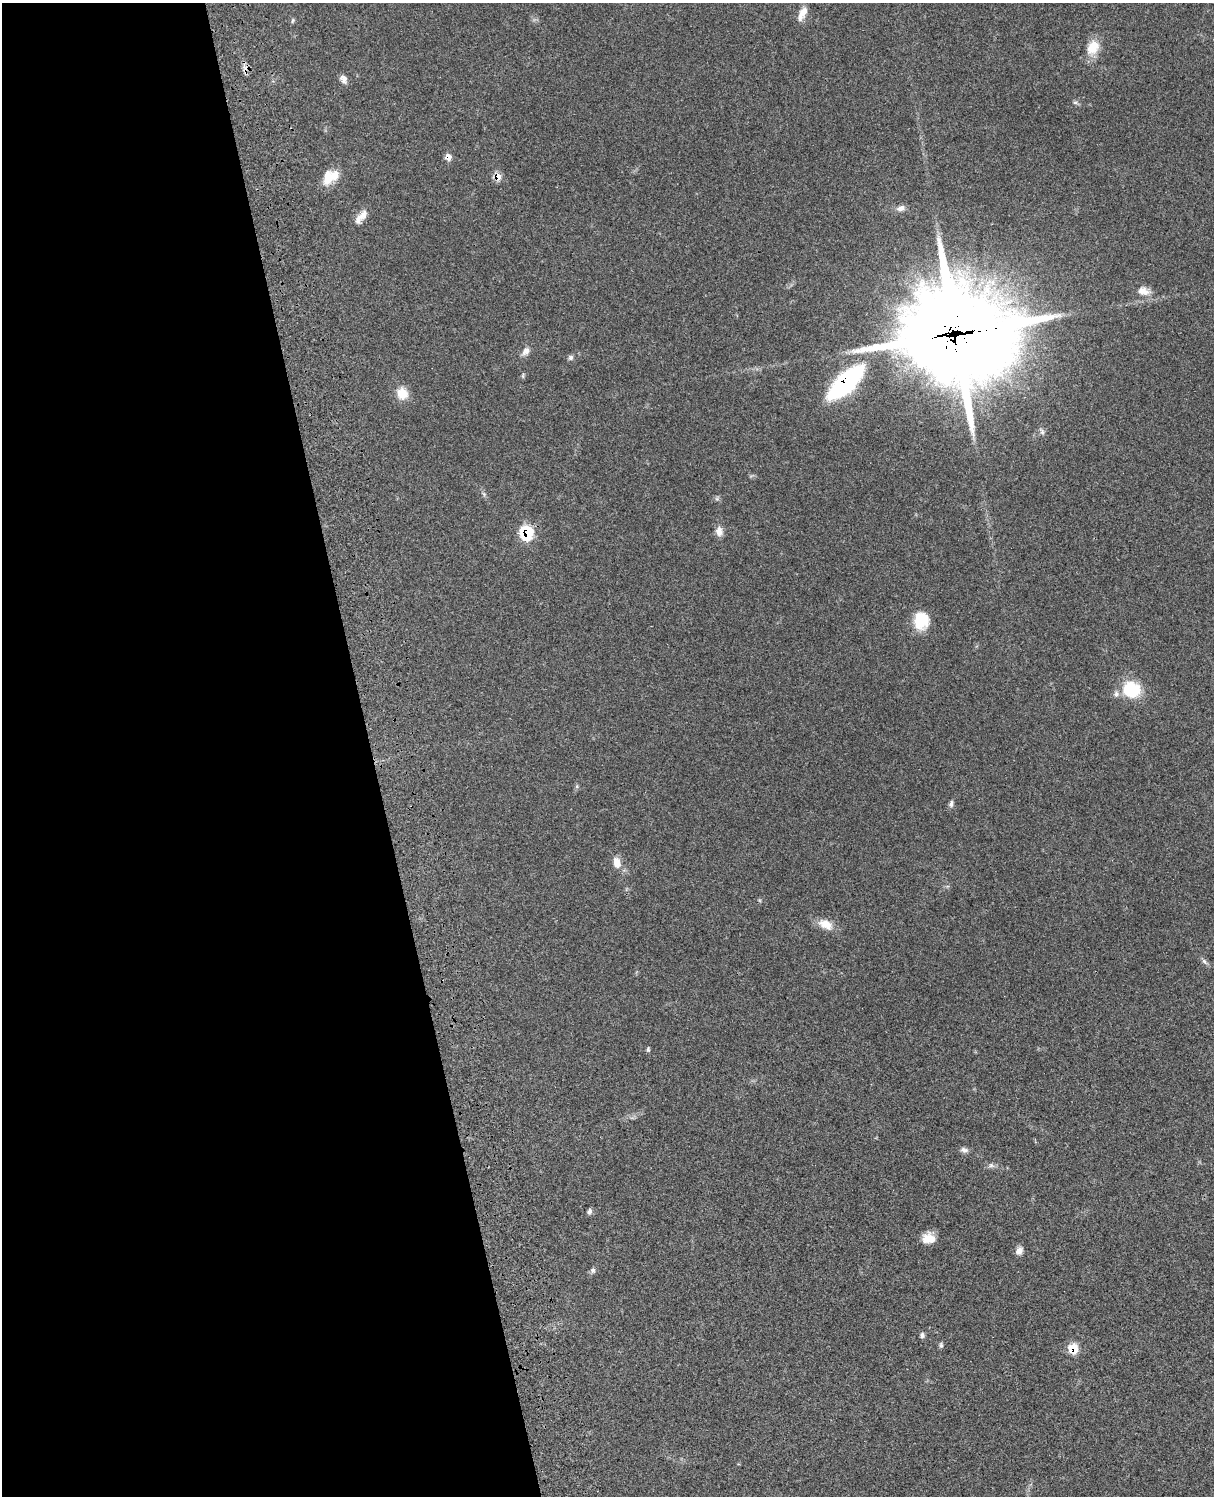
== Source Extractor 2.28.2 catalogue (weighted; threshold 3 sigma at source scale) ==
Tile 5 of 4 x 3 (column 1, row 2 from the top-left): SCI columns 120-1331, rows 1773-3266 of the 5083 x 4923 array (HDU 1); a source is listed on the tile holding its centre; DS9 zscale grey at full resolution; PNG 1216 x 1498 px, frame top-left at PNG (2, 3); no overlay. Shown black and unused: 31% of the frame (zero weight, under 3 of 4 exposures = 6% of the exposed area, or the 3 px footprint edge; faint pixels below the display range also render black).
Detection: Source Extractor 2.28.2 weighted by HDU 2 'WHT'; one run over the whole footprint, this tile lists its part. Background 0.0952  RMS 0.0063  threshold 0.0283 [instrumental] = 3 sigma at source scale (4.5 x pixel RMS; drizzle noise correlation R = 1.50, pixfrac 1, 0.05/0.05 arcsec/px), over >= 5 px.
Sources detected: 39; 3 inside a brighter listed object's ellipse — not listed separately; the other 36 listed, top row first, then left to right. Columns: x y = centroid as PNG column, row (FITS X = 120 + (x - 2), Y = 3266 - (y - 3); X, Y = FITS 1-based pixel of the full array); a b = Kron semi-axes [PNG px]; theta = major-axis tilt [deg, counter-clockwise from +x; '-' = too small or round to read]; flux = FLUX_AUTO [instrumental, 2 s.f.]
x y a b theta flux
802 13 19 8 63 5.7
292 21 8 3 71 0.81
1093 47 21 14 60 11
245 69 15 6 -86 2.8
343 79 10 7 -58 3.1
1075 102 6 4 0 1.1
448 157 8 7 - 3.6
334 175 18 12 48 8.5
497 176 8 7 - 6.1
901 208 12 7 21 2.8
363 214 14 9 64 4.3
1143 291 17 11 -12 5.9
956 334 49 44 -10 5100
525 351 12 8 47 3.5
570 357 7 6 - 1.5
845 382 37 14 43 110
402 393 15 14 - 8.3
484 494 7 4 -71 1.1
719 531 12 8 -85 4.2
526 533 9 8 - 34
921 621 19 17 80 16
1131 689 19 17 -21 25
951 804 11 5 82 1.7
617 862 13 8 -72 6
826 924 20 11 -26 7.9
1204 962 9 6 -51 1.8
648 1049 7 4 -84 0.97
964 1150 10 6 -21 2.2
991 1165 8 5 -28 1.7
589 1211 8 6 64 1.6
928 1238 15 11 -1 7.8
1019 1251 9 7 59 3.7
593 1270 7 6 - 1.5
922 1335 7 6 - 1.6
941 1345 7 5 -89 1.2
1073 1348 10 10 - 9.9
Overlapping masked pixels (flux is a lower limit): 7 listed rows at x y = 245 69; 448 157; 497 176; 956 334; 845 382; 526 533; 1073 1348